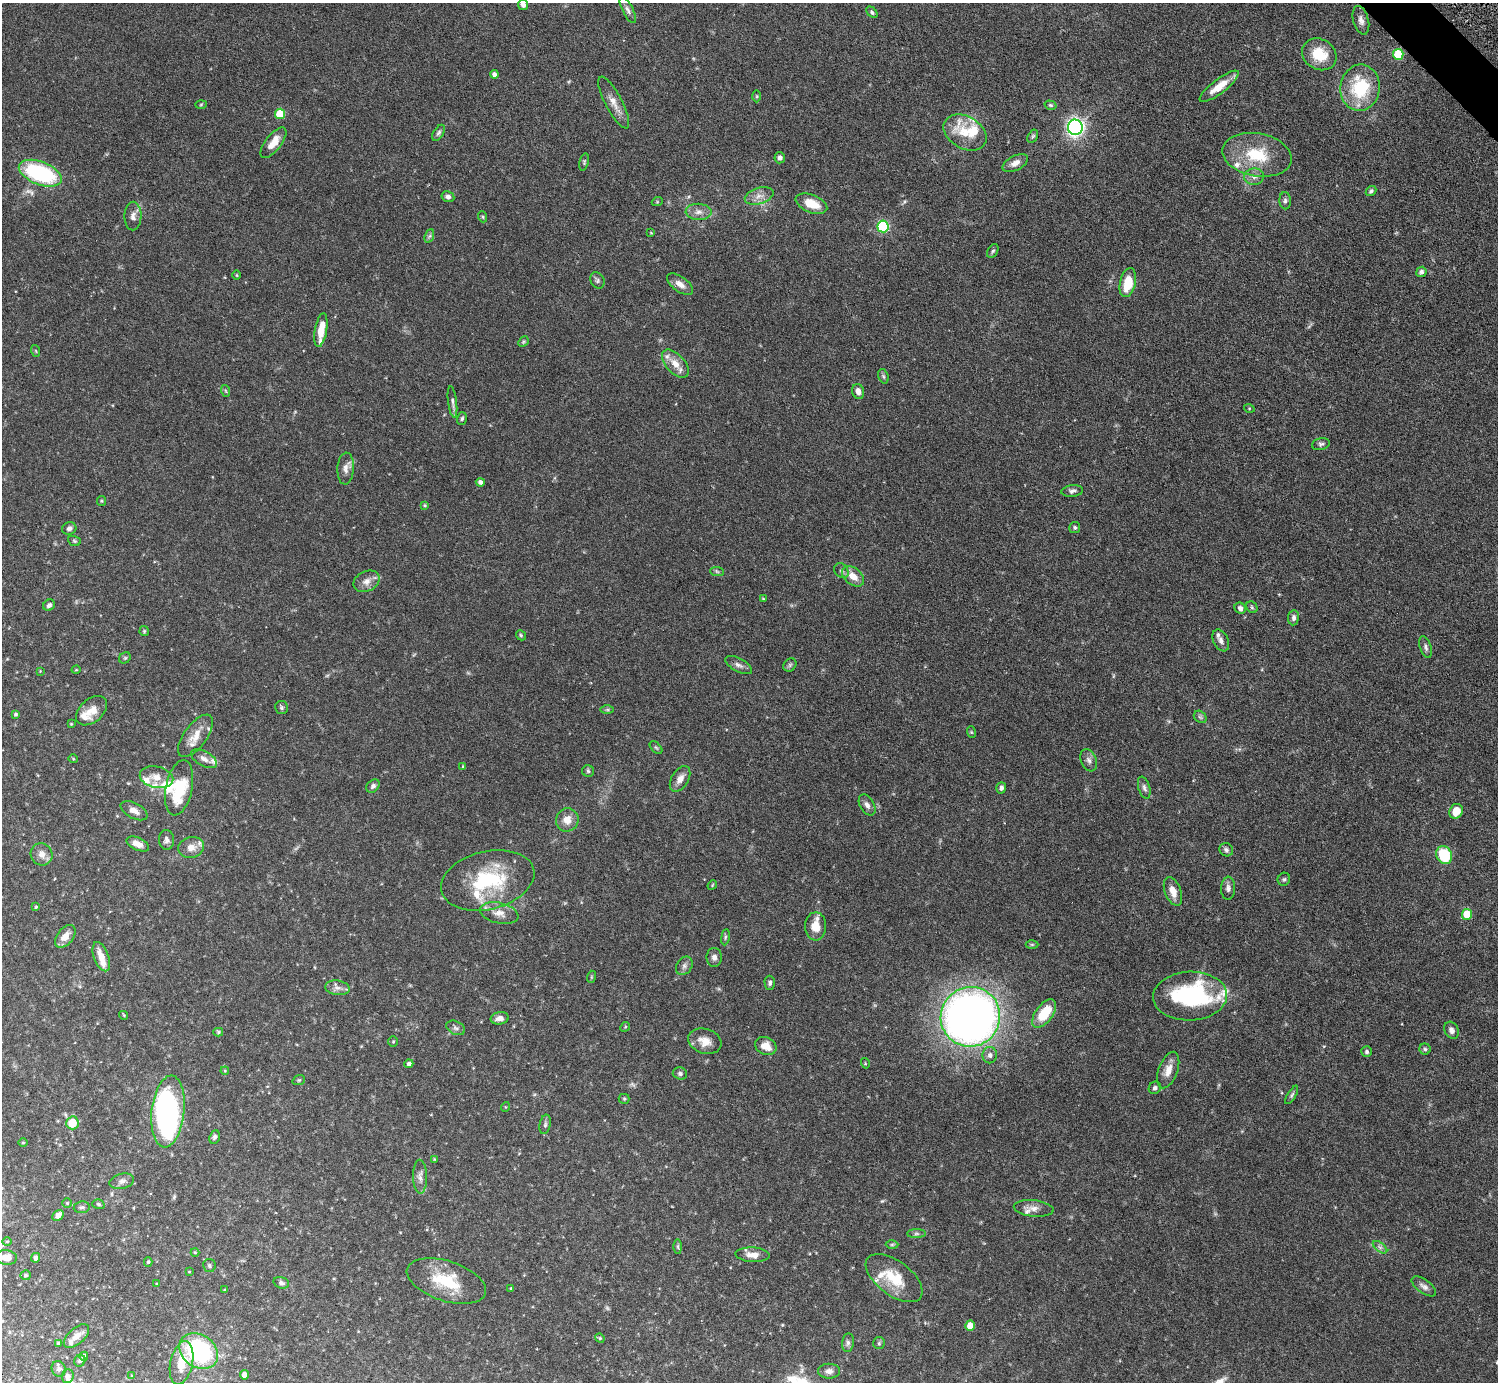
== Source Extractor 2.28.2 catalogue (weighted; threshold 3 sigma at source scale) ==
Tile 10 of 4 x 4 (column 2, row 3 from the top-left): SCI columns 1502-2997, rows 1690-3069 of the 6034 x 6030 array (HDU 1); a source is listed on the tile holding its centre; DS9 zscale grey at full resolution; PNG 1500 x 1384 px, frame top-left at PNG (2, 3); each listed source drawn as its Kron ellipse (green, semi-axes under 4 px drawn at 4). Shown black and unused: <1% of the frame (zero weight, under 4 of 7 exposures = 3% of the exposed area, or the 3 px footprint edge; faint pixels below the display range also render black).
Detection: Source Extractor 2.28.2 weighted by HDU 2 'WHT'; one run over the whole footprint, this tile lists its part. Background 0.073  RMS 0.0036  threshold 0.0146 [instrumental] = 3 sigma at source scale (4.09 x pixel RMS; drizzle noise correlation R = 1.36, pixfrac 0.8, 0.05/0.05 arcsec/px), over >= 5 px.
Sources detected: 223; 2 too faint to see at this stretch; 2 inside a brighter object's white glare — neither listed nor drawn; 18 inside a brighter listed object's ellipse — not listed separately; the other 201 listed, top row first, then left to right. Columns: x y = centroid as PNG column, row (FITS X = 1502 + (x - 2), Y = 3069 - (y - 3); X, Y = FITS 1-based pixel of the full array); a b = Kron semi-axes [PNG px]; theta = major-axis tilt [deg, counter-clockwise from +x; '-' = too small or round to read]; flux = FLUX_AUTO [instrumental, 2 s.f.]
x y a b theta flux
523 5 5 5 - 1.2
628 10 14 5 -64 1.3
872 12 6 4 -46 0.69
1361 20 15 7 -74 1.8
1319 54 18 15 -32 9
1398 54 5 5 - 17
494 74 4 4 - 1.3
1219 86 24 7 37 5.7
1360 88 23 19 82 19
757 96 6 4 -89 0.44
614 102 29 8 -62 3.7
201 104 6 4 2 0.39
1050 105 6 4 -17 0.5
280 114 5 5 - 12
1075 127 8 7 - 95
439 133 9 5 58 0.74
965 133 23 16 -30 8.4
1033 136 7 4 60 0.52
273 143 18 8 52 4.5
1257 155 35 21 -10 15
780 158 5 5 - 1.1
584 162 9 4 77 0.54
1015 163 14 7 27 2.3
40 173 22 11 -21 35
1254 177 10 8 2 1.7
1371 191 6 4 43 0.66
759 196 15 8 17 2.5
448 197 6 5 - 1.2
1285 201 8 6 -87 0.9
657 202 5 3 - 0.31
811 204 16 8 -22 6.4
699 212 13 8 -2 2.1
133 216 14 8 89 1.9
483 217 5 3 - 0.36
883 226 6 5 - 37
651 233 4 3 - 0.27
429 236 7 4 70 0.65
993 251 7 5 59 0.6
1421 272 5 5 - 0.92
237 275 4 3 - 0.3
597 280 8 6 -63 0.85
1128 283 15 8 77 7.9
680 284 15 7 -35 2.3
321 330 17 6 80 5.4
523 342 6 4 46 0.48
36 351 6 3 -71 0.38
675 364 17 9 -47 3.9
883 376 7 5 -71 0.6
226 391 6 3 -70 0.45
858 391 7 6 - 2
452 402 16 4 -82 1.1
1249 408 5 3 - 0.32
462 418 6 4 73 0.57
1321 444 9 6 15 0.84
346 468 16 8 86 2.1
480 482 4 4 - 1.1
1072 491 11 6 7 1.1
101 501 5 4 - 0.39
425 505 4 3 - 0.4
1075 527 5 5 - 0.62
69 528 7 6 - 1
74 541 6 4 -21 0.48
717 571 7 4 -3 0.59
841 571 8 6 -51 0.87
853 576 13 8 -39 3.7
366 581 13 10 26 2.5
763 599 3 3 - 0.3
49 605 6 5 - 1.1
1252 607 6 5 - 0.51
1240 608 6 5 - 1.1
1293 618 7 5 83 0.99
144 631 5 4 - 0.41
521 635 5 4 - 0.44
1221 640 11 7 -63 1.5
1426 647 11 5 -73 1
125 658 6 5 - 0.48
739 665 15 6 -27 1.5
790 665 7 6 - 0.72
76 670 4 3 - 0.26
40 671 3 3 - 0.22
281 708 6 6 - 0.62
607 710 7 4 0 0.51
92 711 18 11 41 4.1
16 714 3 3 - 0.49
1200 717 7 5 -43 0.69
71 724 3 3 - 0.3
971 732 6 3 -71 0.37
195 736 25 11 54 5.1
656 747 7 4 -44 0.54
73 759 4 4 - 0.34
204 759 14 7 -30 2
1089 760 11 7 -69 1.4
463 766 4 4 - 0.3
588 771 6 6 - 0.59
156 777 17 10 -13 3.5
680 779 14 8 58 2.6
373 786 8 5 45 0.87
179 788 28 13 79 16
1001 788 6 5 - 0.91
1144 788 11 5 -74 1.1
867 805 11 7 -60 1.6
134 811 14 7 -28 2.3
1456 811 7 6 - 4.9
567 820 12 11 - 3.5
166 840 10 7 -86 1.2
138 844 12 6 -24 2.5
191 847 13 10 16 3.2
1226 850 7 6 - 0.96
42 854 11 10 - 2.3
1444 855 9 7 -64 15
1284 879 7 6 - 0.62
488 880 47 29 14 26
712 885 5 4 - 0.35
1228 888 11 7 89 1.4
1173 891 15 8 -69 3.3
36 907 4 4 - 0.42
499 913 19 10 -13 3.5
1467 914 5 5 - 10
816 926 14 10 89 4.7
65 936 13 8 50 3.3
725 937 8 4 82 0.57
1032 944 6 4 0 0.47
101 957 15 7 -69 4.4
714 957 9 8 - 1.4
684 966 10 7 56 1.2
591 977 6 4 72 0.34
770 983 7 5 -88 0.88
337 988 12 7 -7 1.7
1190 996 37 24 3 37
1044 1013 16 8 53 11
124 1015 4 4 - 0.31
970 1017 30 29 - 240
500 1018 9 6 8 1.8
625 1027 5 4 - 0.44
456 1028 10 6 -26 1.1
1451 1030 9 7 -62 1.6
218 1032 5 4 - 0.46
705 1041 17 12 -18 3.8
393 1042 5 4 - 0.4
766 1046 11 8 -25 3.4
1425 1049 5 5 - 0.67
1367 1052 5 5 - 0.7
990 1055 8 7 - 1.3
865 1063 5 3 - 0.3
409 1064 4 4 - 0.97
1168 1070 19 9 70 3.4
225 1071 4 4 - 0.33
680 1073 7 6 - 0.85
299 1080 6 4 20 0.45
1155 1088 6 6 - 0.8
1292 1095 10 4 59 0.66
624 1099 5 5 - 0.43
505 1107 5 3 - 0.26
168 1112 36 16 83 83
72 1123 6 6 - 7.3
545 1124 10 5 79 0.83
215 1137 7 5 67 0.82
23 1143 5 3 - 0.33
434 1159 4 4 - 0.32
420 1177 17 7 -89 2
122 1181 12 7 14 1.4
67 1203 5 5 - 0.38
98 1204 6 4 -17 0.52
82 1207 8 6 7 0.76
1034 1208 20 8 -6 2.4
58 1215 6 4 44 2.4
916 1234 9 4 0 0.87
7 1241 5 3 - 0.31
892 1245 6 4 1 0.5
678 1247 7 4 -89 0.56
1380 1247 8 4 -37 0.84
195 1252 4 4 - 0.33
752 1255 17 7 -3 2.9
6 1258 10 7 -4 4
35 1258 5 4 - 1.2
148 1262 5 4 - 0.48
209 1266 6 6 - 0.68
189 1272 4 2 - 0.23
26 1275 5 5 - 0.67
894 1278 33 17 -37 11
446 1281 41 20 -18 15
281 1283 8 5 -18 0.93
157 1284 3 3 - 0.37
1424 1286 14 6 -36 1.5
511 1289 3 3 - 0.41
225 1290 4 3 - 0.32
970 1326 5 4 - 5.8
76 1336 15 8 42 2.6
600 1338 5 4 - 0.44
58 1343 3 3 - 0.41
848 1343 9 6 83 0.95
879 1343 6 6 - 0.53
199 1351 21 16 -35 43
84 1356 4 4 - 1
80 1361 6 5 - 0.62
182 1363 22 11 78 7.2
59 1369 8 7 - 0.95
829 1371 11 7 1 1.7
245 1375 4 4 - 3.2
68 1376 7 6 - 1.4
132 1376 3 3 - 0.31
Isophote crosses this tile's border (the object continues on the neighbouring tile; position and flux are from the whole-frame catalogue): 1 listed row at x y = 6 1258